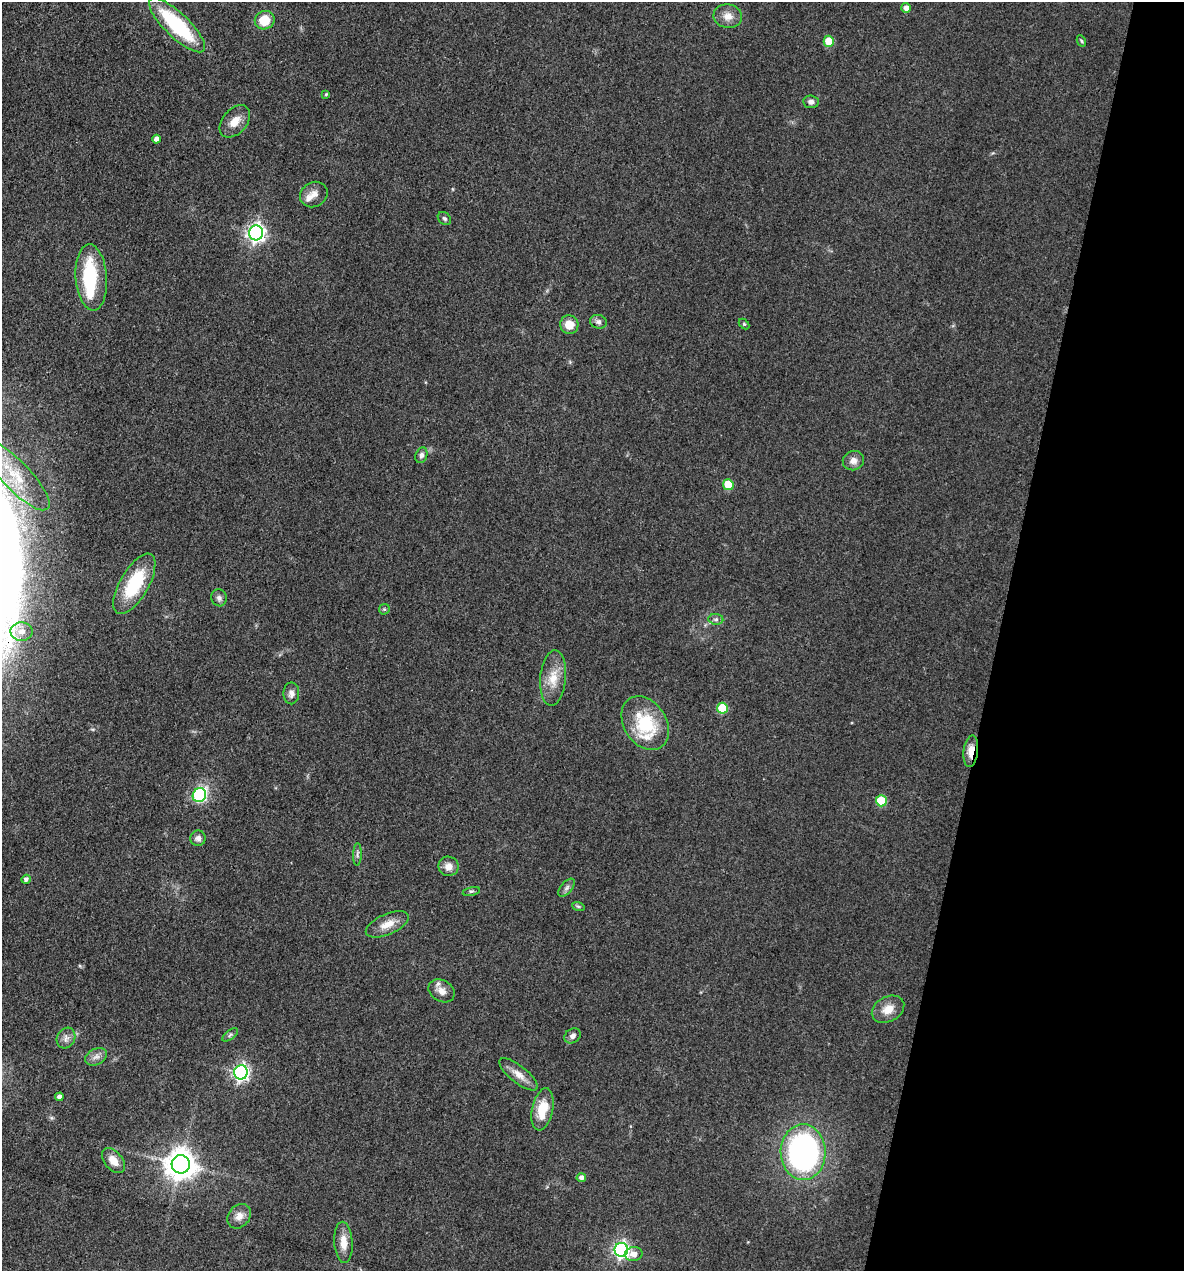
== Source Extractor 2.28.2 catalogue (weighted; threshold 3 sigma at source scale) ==
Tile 8 of 4 x 4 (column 4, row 2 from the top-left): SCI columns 3790-4971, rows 2540-3808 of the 5096 x 5079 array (HDU 1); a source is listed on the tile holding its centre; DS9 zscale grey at full resolution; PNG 1186 x 1273 px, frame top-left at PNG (2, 2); each listed source drawn as its Kron ellipse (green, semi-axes under 4 px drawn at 4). Shown black and unused: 16% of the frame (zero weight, under 3 of 4 exposures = <1% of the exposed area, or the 3 px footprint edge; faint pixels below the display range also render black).
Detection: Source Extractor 2.28.2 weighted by HDU 2 'WHT'; one run over the whole footprint, this tile lists its part. Background 0.0807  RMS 0.0067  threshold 0.03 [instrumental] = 3 sigma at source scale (4.5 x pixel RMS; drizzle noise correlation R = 1.50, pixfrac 1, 0.05/0.05 arcsec/px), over >= 5 px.
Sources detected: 63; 1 inside a brighter object's white glare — neither listed nor drawn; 3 inside a brighter listed object's ellipse — not listed separately; the other 59 listed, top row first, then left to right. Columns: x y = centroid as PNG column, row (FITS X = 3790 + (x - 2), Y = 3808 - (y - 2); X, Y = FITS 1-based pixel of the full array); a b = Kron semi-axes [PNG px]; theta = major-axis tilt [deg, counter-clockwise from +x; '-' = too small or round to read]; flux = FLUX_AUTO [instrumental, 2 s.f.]
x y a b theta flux
906 8 5 4 - 3.1
728 16 14 11 -8 6.6
265 20 10 9 - 14
177 25 37 12 -44 59
829 41 5 5 - 17
1081 41 6 4 -61 0.94
326 94 4 4 - 0.84
811 102 8 6 -6 2.5
235 121 19 12 50 8.4
156 139 4 4 - 3.5
314 195 14 12 32 5.5
444 218 7 5 -43 1.4
256 233 7 7 - 290
91 277 33 15 -86 45
598 322 8 6 -17 2.4
744 324 6 4 -45 0.82
569 325 9 9 - 9.8
421 455 8 6 70 2.3
853 461 10 9 - 4.2
16 476 46 14 -46 34
728 485 5 5 - 24
134 584 34 14 60 38
219 598 8 7 - 2.5
384 609 6 5 - 0.95
716 619 7 5 -6 1.9
22 632 11 9 -1 5.9
553 678 28 13 85 13
291 693 11 8 -90 4
722 708 5 5 - 28
645 723 29 21 -57 38
971 751 16 7 83 8.2
199 795 7 6 - 90
881 801 5 5 - 29
198 838 8 7 - 3
357 854 11 4 88 1.8
448 866 10 9 - 5.3
26 879 5 4 - 2
567 888 11 5 49 2.3
471 891 8 3 12 1.1
578 906 6 4 -19 1
387 924 23 10 23 9.1
441 991 14 10 -32 5.4
888 1009 17 12 29 8.5
230 1035 9 4 36 1.6
572 1036 9 7 32 2.8
66 1038 11 9 62 3.7
96 1057 11 8 27 3.8
241 1072 7 6 - 200
519 1074 23 8 -38 7.1
59 1097 4 4 - 2.7
543 1109 21 10 78 17
803 1152 28 22 -88 180
113 1161 14 8 -49 7.6
181 1164 9 9 - 1100
581 1178 5 4 - 2.4
239 1216 13 10 49 5.3
343 1242 21 9 -86 8.2
621 1250 7 6 - 200
634 1254 9 7 4 5.1
Overlapping masked pixels (flux is a lower limit): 1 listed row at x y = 971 751